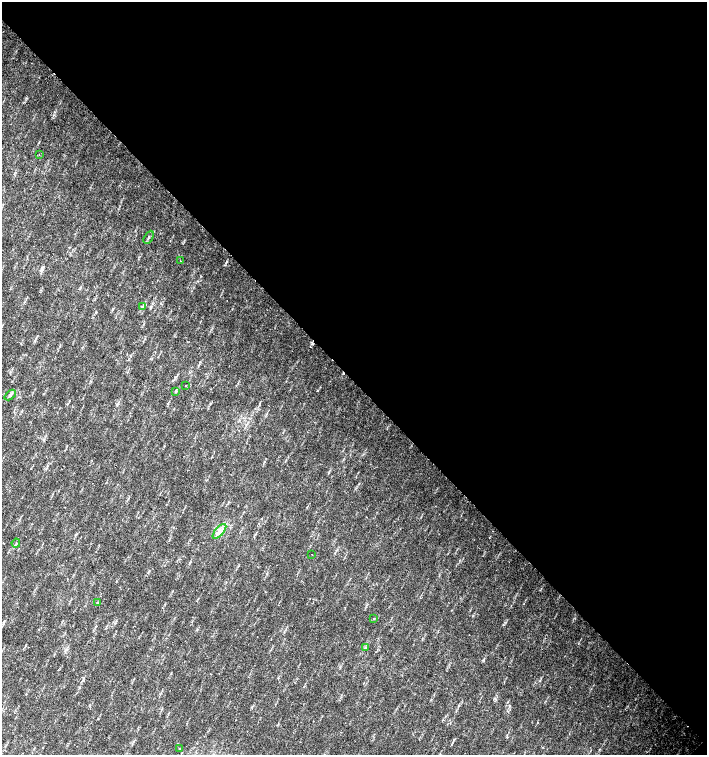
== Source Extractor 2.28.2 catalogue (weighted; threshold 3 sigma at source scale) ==
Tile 8 of 4 x 4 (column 4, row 2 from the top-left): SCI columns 4454-5862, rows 3013-4517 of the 6023 x 6029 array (HDU 1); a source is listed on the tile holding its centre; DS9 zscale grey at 2 x 2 block average (1 PNG px = mean of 2 x 2 image px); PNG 709 x 757 px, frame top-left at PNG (2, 2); each listed source drawn as its Kron ellipse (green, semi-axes under 4 px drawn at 4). Shown black and unused: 51% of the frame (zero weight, under 2 of 3 exposures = <1% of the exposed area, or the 3 px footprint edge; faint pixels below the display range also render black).
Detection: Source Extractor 2.28.2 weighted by HDU 2 'WHT'; one run over the whole footprint, this tile lists its part. Background 0.0334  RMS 0.0041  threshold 0.0185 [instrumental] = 3 sigma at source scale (4.5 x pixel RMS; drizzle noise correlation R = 1.50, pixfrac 1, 0.0396/0.0396 arcsec/px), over >= 5 px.
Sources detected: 14; all 14 listed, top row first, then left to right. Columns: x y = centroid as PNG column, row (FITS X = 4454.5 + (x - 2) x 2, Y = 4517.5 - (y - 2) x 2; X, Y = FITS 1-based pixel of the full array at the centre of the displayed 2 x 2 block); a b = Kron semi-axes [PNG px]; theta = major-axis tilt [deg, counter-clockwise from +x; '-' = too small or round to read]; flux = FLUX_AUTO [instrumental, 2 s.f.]
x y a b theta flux
39 155 2 2 - 0.45
149 237 7 2 61 1.3
181 261 2 2 - 0.57
143 306 3 2 - 0.86
185 386 2 2 - 0.64
176 391 3 2 - 0.72
10 395 6 3 42 1.7
219 531 9 3 49 3.6
16 543 4 2 - 0.89
312 554 2 2 - 0.29
98 603 3 2 - 0.76
374 619 2 2 - 0.57
366 648 3 2 - 0.77
180 748 2 2 - 0.5
Diffuse or blended objects may show on this block-average render without a row.